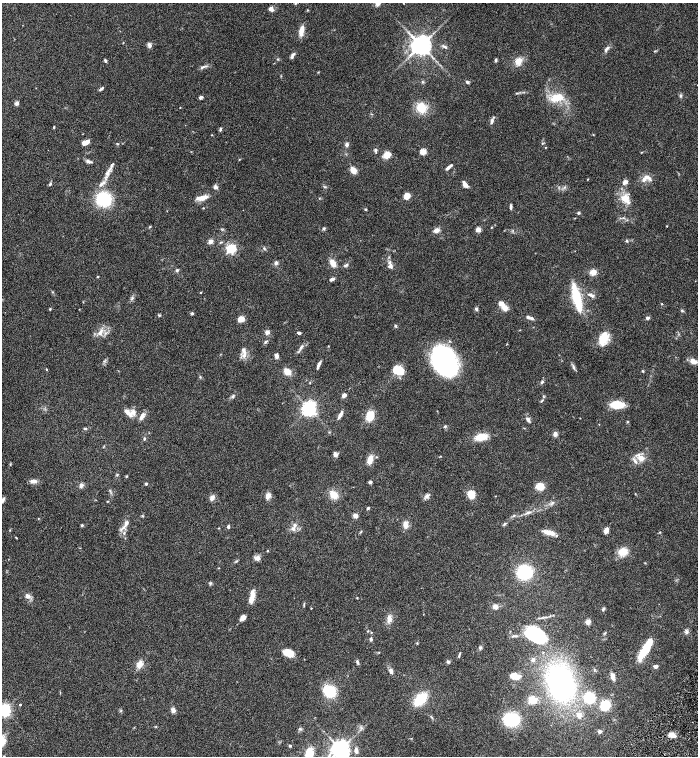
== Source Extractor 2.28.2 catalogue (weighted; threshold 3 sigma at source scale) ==
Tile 6 of 4 x 4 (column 2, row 2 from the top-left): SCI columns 1694-3084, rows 3013-4519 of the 6026 x 6028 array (HDU 1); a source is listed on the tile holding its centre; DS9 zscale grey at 2 x 2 block average (1 PNG px = mean of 2 x 2 image px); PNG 700 x 758 px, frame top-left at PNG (2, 3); no overlay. Shown black and unused: <1% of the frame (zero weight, under 4 of 8 exposures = <1% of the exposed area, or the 3 px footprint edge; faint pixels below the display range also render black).
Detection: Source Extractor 2.28.2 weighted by HDU 2 'WHT'; one run over the whole footprint, this tile lists its part. Background 0.0687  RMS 0.0044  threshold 0.0178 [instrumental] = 3 sigma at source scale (4.09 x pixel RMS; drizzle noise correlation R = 1.36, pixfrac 0.8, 0.05/0.05 arcsec/px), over >= 5 px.
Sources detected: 232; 1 inside a brighter object's white glare — not listed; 15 inside a brighter listed object's ellipse — not listed separately; the other 216 listed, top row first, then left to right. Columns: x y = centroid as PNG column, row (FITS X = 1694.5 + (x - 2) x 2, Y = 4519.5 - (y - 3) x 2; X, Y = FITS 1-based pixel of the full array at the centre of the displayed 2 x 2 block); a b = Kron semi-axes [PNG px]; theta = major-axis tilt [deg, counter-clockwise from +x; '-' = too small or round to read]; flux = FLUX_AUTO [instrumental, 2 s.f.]
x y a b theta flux
377 4 7 6 - 2.9
271 9 5 5 - 3.9
301 31 12 5 79 8.2
149 45 7 4 -70 2.6
421 45 6 5 - 750
445 47 7 3 -35 1.9
607 49 9 4 55 3.1
293 55 9 3 58 2.6
496 60 5 3 - 1.3
105 61 4 3 - 1.3
518 61 10 8 41 7.7
202 67 7 3 35 2
422 82 4 3 - 1
467 82 5 4 - 1.5
101 89 6 3 34 1.9
517 93 4 3 - 0.77
680 96 4 4 - 1.3
201 97 4 3 - 2.3
557 98 16 9 17 16
17 103 5 5 - 1.9
180 107 2 2 - 0.33
421 108 12 10 -80 17
492 121 7 4 79 2.8
54 127 3 2 - 0.73
220 129 5 3 - 1.3
212 135 3 2 - 0.39
86 142 8 4 23 6.8
542 143 3 3 - 0.68
118 144 3 3 - 0.71
347 145 5 4 - 2.6
546 147 2 2 - 0.44
375 150 4 4 - 1.5
423 152 3 3 - 25
641 152 3 2 - 0.49
387 155 6 5 - 13
89 161 7 4 -24 2.6
449 167 8 3 38 3.3
108 170 9 3 51 3.3
353 170 8 6 -61 6.3
646 177 14 6 -24 5.8
588 179 3 2 - 0.45
625 182 8 5 29 3.2
50 184 4 3 - 1.3
102 184 11 4 33 3.6
465 184 6 4 -58 5.4
215 187 6 5 - 2.3
324 187 3 2 - 0.72
407 196 5 4 - 11
202 198 13 5 11 8.9
319 198 2 2 - 0.47
104 199 10 9 - 57
625 199 16 9 -51 12
511 207 5 3 - 2
203 208 3 2 - 0.52
365 209 3 3 - 0.72
578 213 3 3 - 1.6
667 226 2 2 - 0.58
150 227 3 3 - 0.63
491 227 3 2 - 0.52
324 228 4 3 - 1.3
478 229 3 2 - 16
436 230 7 5 24 4.3
210 241 3 2 - 14
627 241 4 3 - 0.97
221 242 5 2 - 0.82
264 248 3 3 - 0.86
231 249 3 3 - 130
276 263 5 4 - 2.1
333 263 8 5 -63 8.8
346 265 4 4 - 1.6
390 266 8 6 15 3.4
177 270 4 3 - 1.5
593 272 6 5 - 7.1
98 277 2 2 - 0.64
332 279 5 3 - 2.7
52 292 3 2 - 0.54
201 292 2 2 - 0.66
590 295 8 4 -21 3.1
578 297 18 9 -76 19
132 298 7 3 71 1.7
662 304 3 2 - 0.6
505 308 7 5 -54 6.1
50 309 3 3 - 0.8
476 309 5 4 - 1.7
682 311 4 3 - 1
192 313 4 3 - 1.1
159 315 4 3 - 1.1
532 318 5 3 - 2.3
648 318 5 4 - 1.8
241 319 6 4 21 11
395 326 4 3 - 1.1
101 331 6 4 75 3.1
267 332 5 5 - 3.1
106 333 4 3 - 1.3
299 333 4 3 - 1.9
603 338 17 10 72 16
266 342 6 3 52 1.3
301 347 7 3 45 2.1
244 350 14 5 -70 4.6
276 356 5 3 - 3.5
444 361 27 18 -60 130
693 361 10 6 -27 4.9
319 365 9 3 66 3
573 367 9 2 -70 1.8
46 369 3 2 - 0.5
398 370 10 7 -25 23
643 371 3 3 - 0.92
287 372 7 5 -40 8.1
200 377 3 2 - 0.77
542 382 5 4 - 1.5
344 395 5 4 - 3
233 396 5 3 - 1.4
541 401 5 2 - 1
617 405 11 6 0 25
309 408 4 4 - 360
128 413 13 5 -42 6.2
340 415 9 3 60 4.2
142 416 11 5 64 4.3
370 416 10 7 72 15
528 420 7 4 -53 2.4
627 422 3 2 - 0.64
445 426 4 3 - 1.1
85 428 4 3 - 1
555 434 6 5 - 2.9
481 437 11 6 12 17
144 439 4 3 - 1.2
104 447 4 2 - 0.6
335 455 5 4 - 3.1
641 458 9 7 -31 8.1
370 460 10 5 77 8.1
117 475 3 2 - 0.66
126 476 3 3 - 0.68
33 481 8 5 -1 4.5
370 482 5 3 - 1.6
146 484 3 3 - 1.4
81 485 5 5 - 2.9
540 486 6 5 - 16
333 494 7 6 - 13
471 494 8 6 -68 12
268 496 7 5 67 4.8
427 496 6 5 - 2.7
495 496 2 2 - 0.4
212 498 7 5 55 3.7
2 500 9 4 58 2.7
107 501 3 2 - 0.52
553 502 4 2 - 0.96
368 508 4 3 - 1.1
528 513 10 3 20 2.9
142 516 4 3 - 0.8
355 516 4 3 - 5.8
38 519 3 2 - 0.46
126 523 9 5 65 4
504 524 4 3 - 1.2
82 525 3 3 - 1.3
405 525 8 6 -85 5.6
228 527 4 3 - 1.6
219 528 3 2 - 0.43
293 529 6 5 - 2.8
10 530 3 2 - 0.52
606 530 7 4 70 4.5
361 532 5 2 - 0.74
548 532 12 4 -14 11
660 532 3 2 - 0.59
124 533 4 3 - 1.5
16 537 3 2 - 0.59
623 552 8 6 1 15
257 558 7 5 5 4.1
236 561 5 2 - 0.94
645 563 3 2 - 0.54
524 572 9 8 - 65
210 583 5 3 - 1.2
28 596 6 5 - 4.2
252 598 16 5 79 10
357 598 3 2 - 0.46
304 604 6 2 87 0.86
495 607 5 5 - 4.4
311 608 2 2 - 0.44
603 609 5 3 - 1.4
243 617 7 5 42 4.3
389 619 10 6 85 5.8
588 622 5 4 - 4.8
686 632 7 4 -76 2.2
535 635 23 13 -24 65
371 639 4 3 - 1.6
480 648 5 4 - 1.4
646 648 19 5 59 43
289 653 11 7 -22 11
459 655 9 2 70 1.2
533 660 3 3 - 6.2
357 662 6 3 -70 1.8
448 662 4 4 - 1.6
139 664 8 5 65 7.9
655 666 6 4 5 2.3
391 671 7 4 -66 3.3
515 676 9 6 -15 9.3
612 676 8 4 -75 4.4
561 683 32 23 -76 180
329 691 12 9 -37 28
589 697 9 8 - 27
420 699 10 6 44 38
532 700 8 7 - 12
20 705 2 2 - 1.2
605 705 8 7 - 26
4 710 4 4 - 250
173 710 6 5 - 3.3
579 715 6 5 - 4.7
511 719 12 10 -2 48
156 726 3 2 - 0.64
300 729 5 3 - 1.3
600 732 4 4 - 2.1
672 735 7 5 -16 7
290 746 3 3 - 0.94
340 749 5 5 - 710
356 750 7 4 -82 4
310 754 14 6 77 12
4 756 3 2 - 0.67
Isophote crosses this tile's border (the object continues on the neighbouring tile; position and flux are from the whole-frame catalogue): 6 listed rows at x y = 377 4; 2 500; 4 710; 340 749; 310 754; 4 756